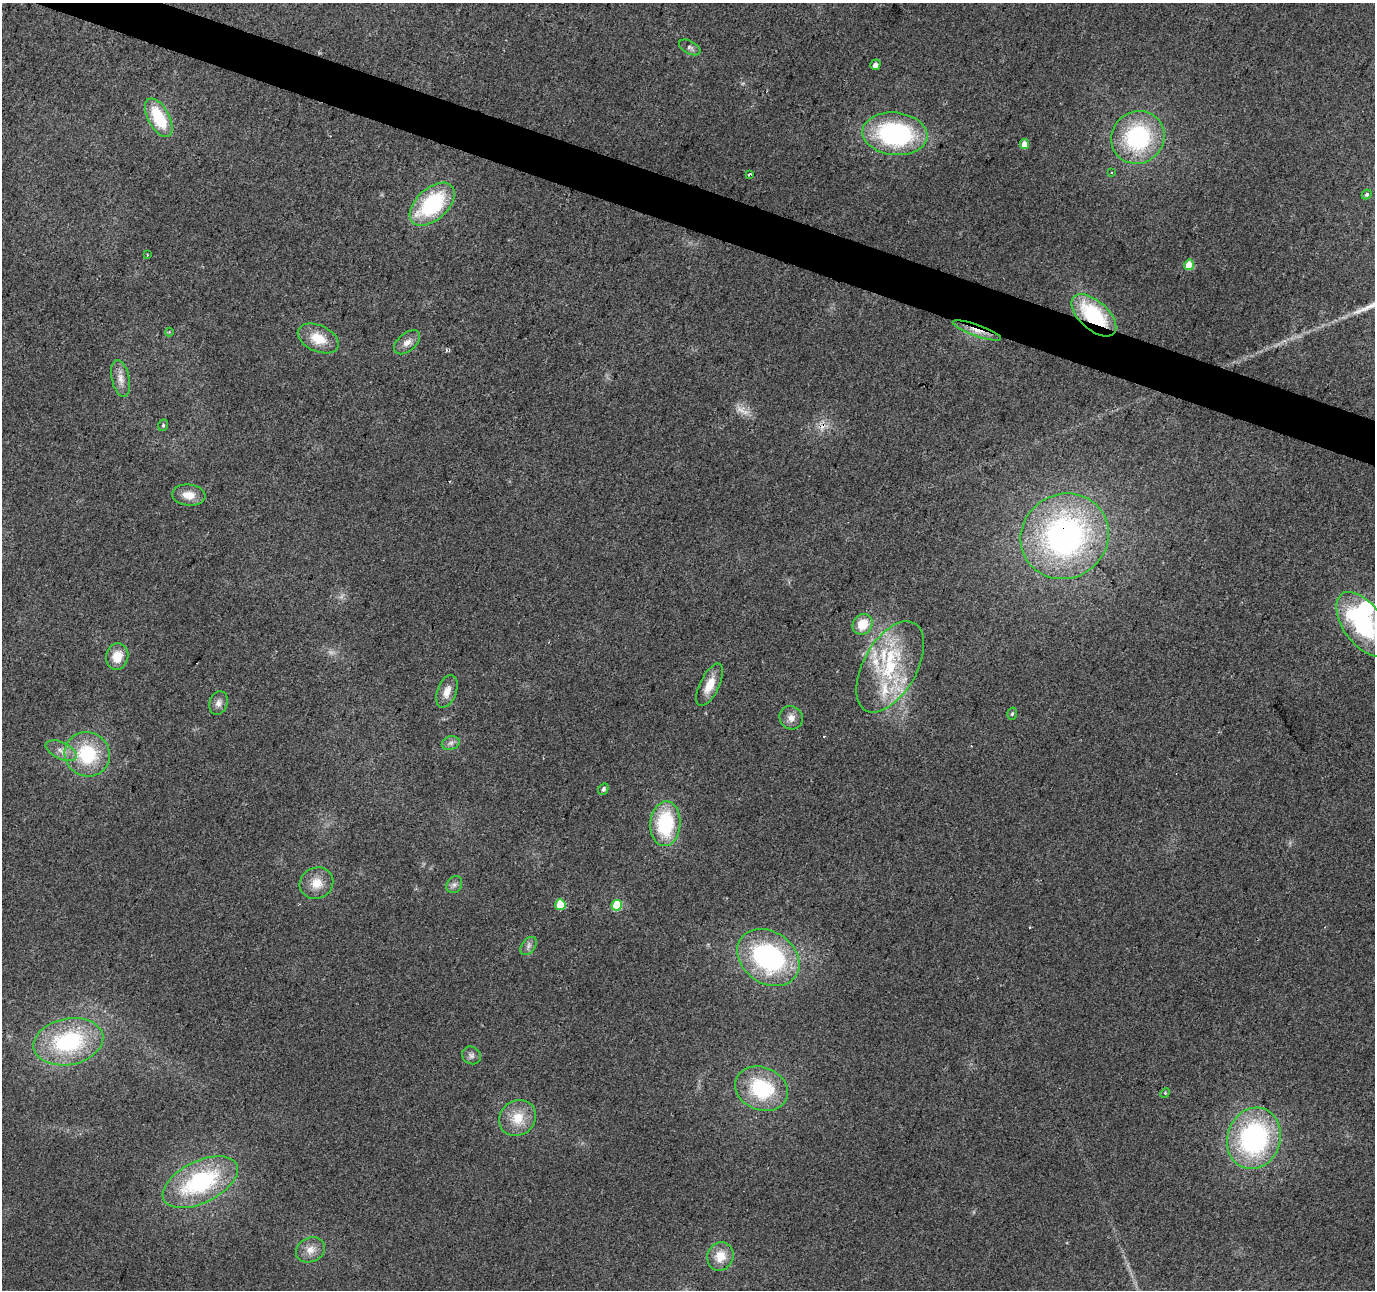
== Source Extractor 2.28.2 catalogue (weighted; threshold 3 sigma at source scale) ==
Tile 11 of 4 x 4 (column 3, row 3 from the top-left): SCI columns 2747-4119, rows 1502-2789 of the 5500 x 5642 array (HDU 1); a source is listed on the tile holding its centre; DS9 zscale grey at full resolution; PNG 1377 x 1292 px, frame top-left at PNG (2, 3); each listed source drawn as its Kron ellipse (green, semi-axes under 4 px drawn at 4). Shown black and unused: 3% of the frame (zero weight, under 2 of 3 exposures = <1% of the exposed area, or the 3 px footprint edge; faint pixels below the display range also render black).
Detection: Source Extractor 2.28.2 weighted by HDU 2 'WHT'; one run over the whole footprint, this tile lists its part. Background 0.0384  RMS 0.0065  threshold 0.0294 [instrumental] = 3 sigma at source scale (4.5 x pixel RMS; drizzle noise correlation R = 1.50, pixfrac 1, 0.0396/0.0396 arcsec/px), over >= 5 px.
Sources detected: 61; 1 too faint to see at this stretch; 2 inside a brighter object's white glare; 3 cosmic-ray / hot-pixel residue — neither listed nor drawn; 5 inside a brighter listed object's ellipse — not listed separately; the other 50 listed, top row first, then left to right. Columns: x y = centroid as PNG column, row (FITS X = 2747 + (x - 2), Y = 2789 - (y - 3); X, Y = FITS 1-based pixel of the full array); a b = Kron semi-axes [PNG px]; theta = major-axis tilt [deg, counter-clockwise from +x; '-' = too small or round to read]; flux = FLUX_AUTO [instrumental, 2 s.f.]
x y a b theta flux
690 47 12 6 -28 2.3
875 65 5 5 - 3.7
159 118 21 10 -62 30
895 134 32 21 -6 100
1138 137 27 25 40 75
1024 144 5 4 - 7.2
1111 173 3 2 - 0.91
750 174 4 3 - 2.5
1367 194 5 4 - 1.5
432 204 27 15 42 63
147 255 3 3 - 0.59
1189 265 5 5 - 13
1094 315 27 14 -42 53
977 330 25 5 -19 7
169 332 4 4 - 0.77
318 338 22 13 -24 15
407 342 15 9 40 5
121 379 19 8 -78 5.9
163 425 6 4 70 1
189 495 17 10 -5 8.2
1065 536 45 42 32 180
862 624 11 9 50 13
1363 624 37 20 -55 75
117 656 13 11 76 11
890 667 50 26 61 57
710 685 23 9 64 11
447 691 17 9 70 7
218 703 12 9 73 3.9
1012 714 6 4 73 1.1
791 718 12 11 - 5.1
451 743 9 6 16 2.4
61 751 17 8 -26 5.6
87 754 23 22 - 40
603 789 6 5 - 1.8
665 824 22 15 86 49
316 883 17 15 28 11
454 885 9 7 56 2.4
560 905 5 5 - 28
617 905 5 5 - 28
528 946 10 6 55 2.5
768 958 33 26 -35 110
68 1042 35 23 11 68
471 1055 10 8 -32 2.6
761 1089 27 21 -22 47
1165 1093 5 4 - 0.77
518 1118 19 17 39 15
1254 1138 31 26 72 120
200 1182 40 21 26 74
310 1250 15 12 26 7
720 1256 14 13 - 12
Overlapping masked pixels (flux is a lower limit): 3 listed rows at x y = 1094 315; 977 330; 1065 536
Isophote crosses this tile's border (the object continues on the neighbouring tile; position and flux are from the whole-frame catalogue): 1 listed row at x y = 1363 624